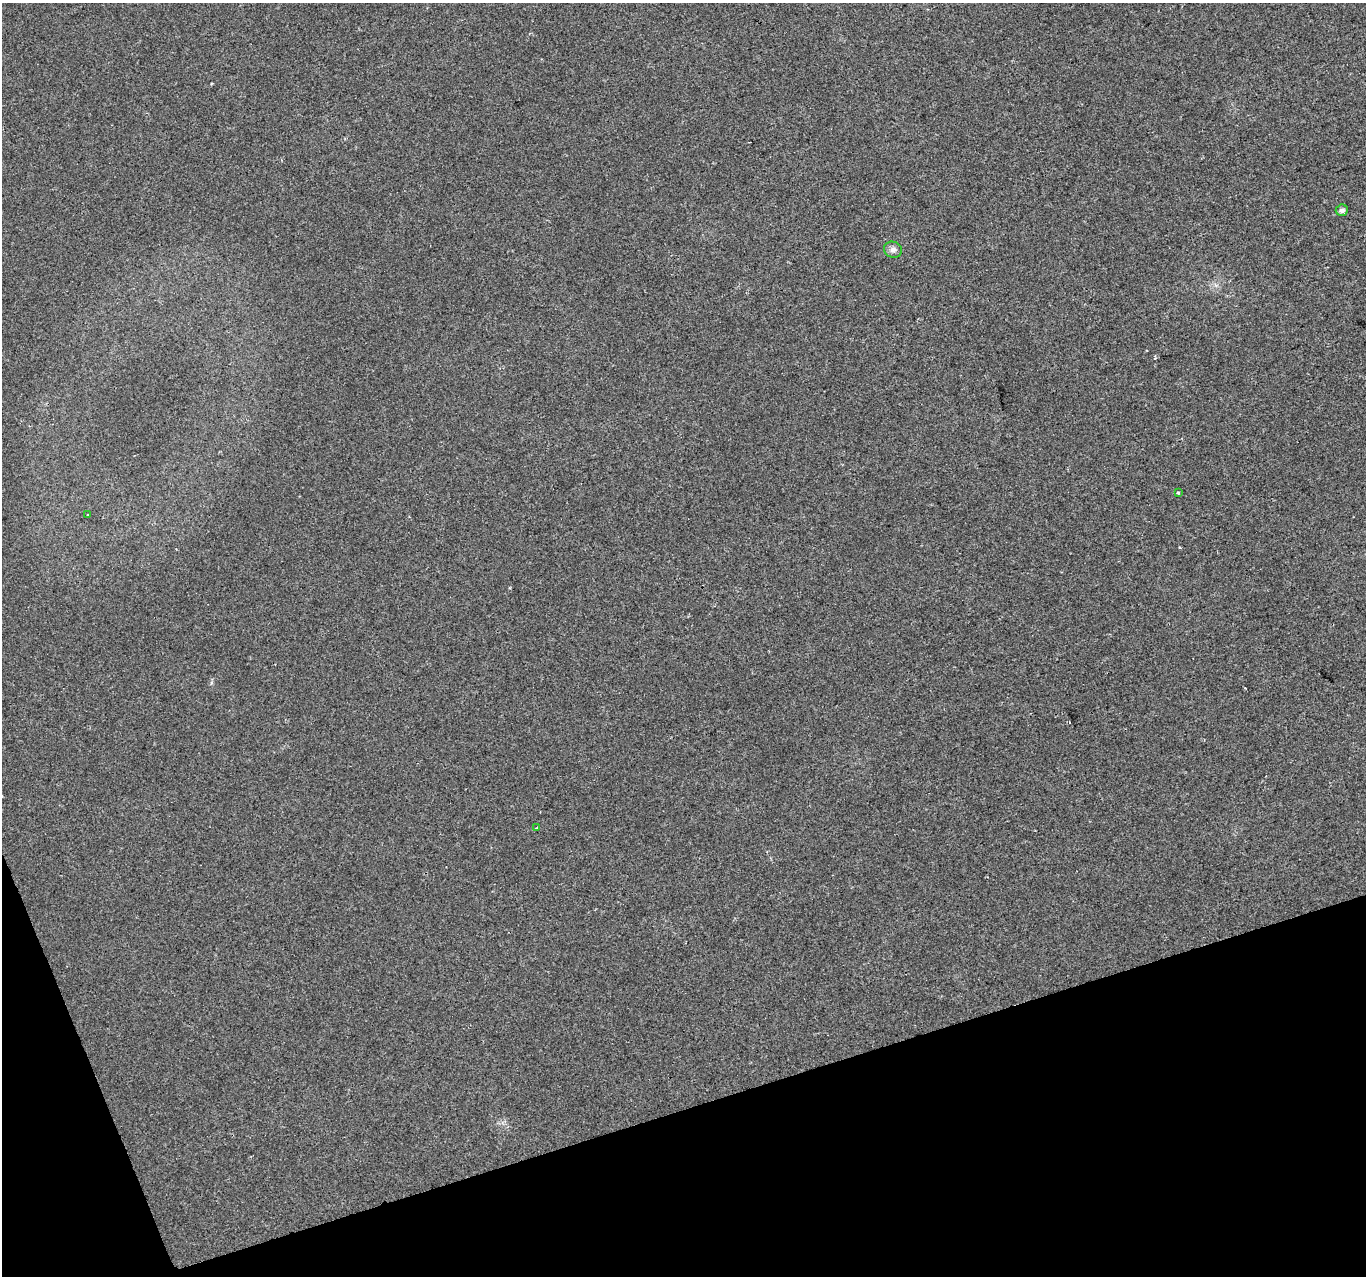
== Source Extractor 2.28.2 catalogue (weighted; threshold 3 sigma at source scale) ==
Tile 14 of 4 x 4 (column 2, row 4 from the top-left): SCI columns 1365-2728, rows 125-1398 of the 5455 x 5287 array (HDU 1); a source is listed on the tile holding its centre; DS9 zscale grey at full resolution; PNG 1368 x 1278 px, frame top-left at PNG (2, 3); each listed source drawn as its Kron ellipse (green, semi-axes under 4 px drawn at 4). Shown black and unused: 15% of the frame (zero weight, under 2 of 3 exposures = <1% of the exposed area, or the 3 px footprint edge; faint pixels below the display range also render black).
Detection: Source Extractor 2.28.2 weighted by HDU 2 'WHT'; one run over the whole footprint, this tile lists its part. Background 0.0183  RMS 0.006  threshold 0.0268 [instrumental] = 3 sigma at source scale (4.5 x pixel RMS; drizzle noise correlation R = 1.50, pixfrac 1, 0.0396/0.0396 arcsec/px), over >= 5 px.
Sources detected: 5; all 5 listed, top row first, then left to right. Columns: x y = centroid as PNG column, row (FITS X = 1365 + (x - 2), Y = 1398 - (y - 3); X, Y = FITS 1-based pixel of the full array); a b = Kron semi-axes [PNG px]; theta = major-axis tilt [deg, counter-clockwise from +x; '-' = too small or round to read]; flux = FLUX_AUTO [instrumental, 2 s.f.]
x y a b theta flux
1342 210 6 5 - 2.3
893 250 9 8 - 2.7
1178 492 3 3 - 0.92
88 515 3 3 - 0.84
537 828 3 3 - 3.2